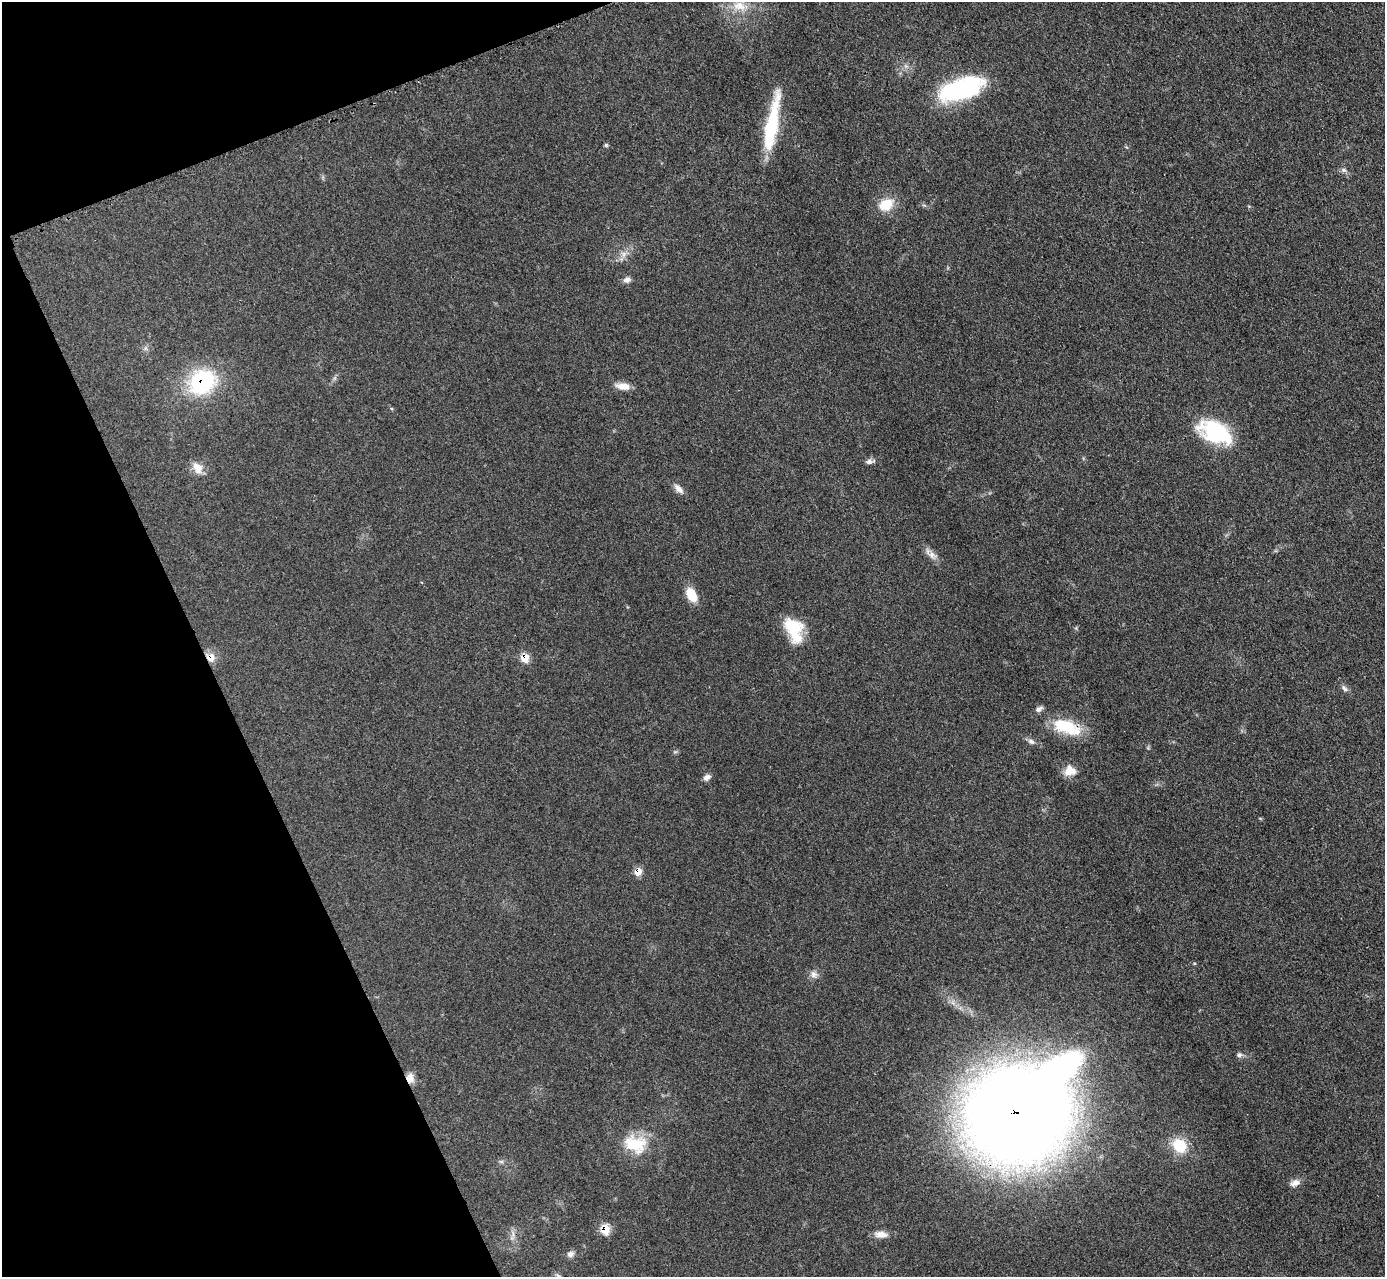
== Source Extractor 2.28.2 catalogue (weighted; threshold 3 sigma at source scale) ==
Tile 5 of 4 x 4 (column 1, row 2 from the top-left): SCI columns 30-1412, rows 3010-4284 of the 5757 x 5774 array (HDU 1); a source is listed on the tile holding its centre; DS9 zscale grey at full resolution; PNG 1387 x 1279 px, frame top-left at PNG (2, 2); no overlay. Shown black and unused: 19% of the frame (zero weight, under 3 of 4 exposures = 3% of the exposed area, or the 3 px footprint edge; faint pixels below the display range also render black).
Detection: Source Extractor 2.28.2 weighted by HDU 2 'WHT'; one run over the whole footprint, this tile lists its part. Background 0.155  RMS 0.008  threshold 0.0359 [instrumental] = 3 sigma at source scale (4.5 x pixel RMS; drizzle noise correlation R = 1.50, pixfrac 1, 0.05/0.05 arcsec/px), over >= 5 px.
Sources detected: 39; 1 inside a brighter object's white glare — not listed; the other 38 listed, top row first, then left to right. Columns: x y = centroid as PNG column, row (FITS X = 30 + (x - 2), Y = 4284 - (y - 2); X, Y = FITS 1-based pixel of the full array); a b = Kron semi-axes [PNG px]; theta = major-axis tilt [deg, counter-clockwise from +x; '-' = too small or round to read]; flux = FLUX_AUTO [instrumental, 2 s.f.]
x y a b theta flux
739 6 19 13 -12 13
961 89 45 19 18 99
772 124 66 12 79 49
606 145 6 5 - 1.1
1344 170 7 6 - 2.1
886 205 15 12 32 17
624 254 8 5 90 2.6
627 280 10 6 10 3.2
202 382 26 21 33 83
623 386 17 8 -7 7.9
1215 432 38 22 -26 58
869 462 9 8 - 2.6
197 468 16 11 -56 8.3
679 489 16 7 -46 4.6
932 555 13 8 -38 5.1
691 595 17 10 -61 13
794 629 27 16 -67 31
210 657 9 9 - 9
525 658 7 6 - 15
1344 689 10 5 -45 2.4
1039 709 11 6 31 2.7
1066 727 35 15 -20 34
1031 741 10 6 -28 2.9
1070 771 15 12 8 9.2
707 777 10 7 30 3.1
638 872 8 6 45 9.8
814 974 10 9 - 4
1239 1055 8 6 11 2.1
410 1078 12 9 -86 6.8
1019 1114 63 59 24 1800
635 1144 26 19 -16 30
1179 1145 19 16 -51 21
501 1162 7 4 0 1.4
1295 1183 14 8 27 4.7
605 1229 7 6 - 23
881 1234 18 8 -6 6.4
571 1254 10 7 29 3.1
559 1276 8 5 -28 2
Overlapping masked pixels (flux is a lower limit): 8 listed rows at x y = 202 382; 210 657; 525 658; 1066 727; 638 872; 410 1078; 1019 1114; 605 1229
Isophote crosses this tile's border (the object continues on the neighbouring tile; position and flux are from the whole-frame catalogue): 1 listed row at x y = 559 1276